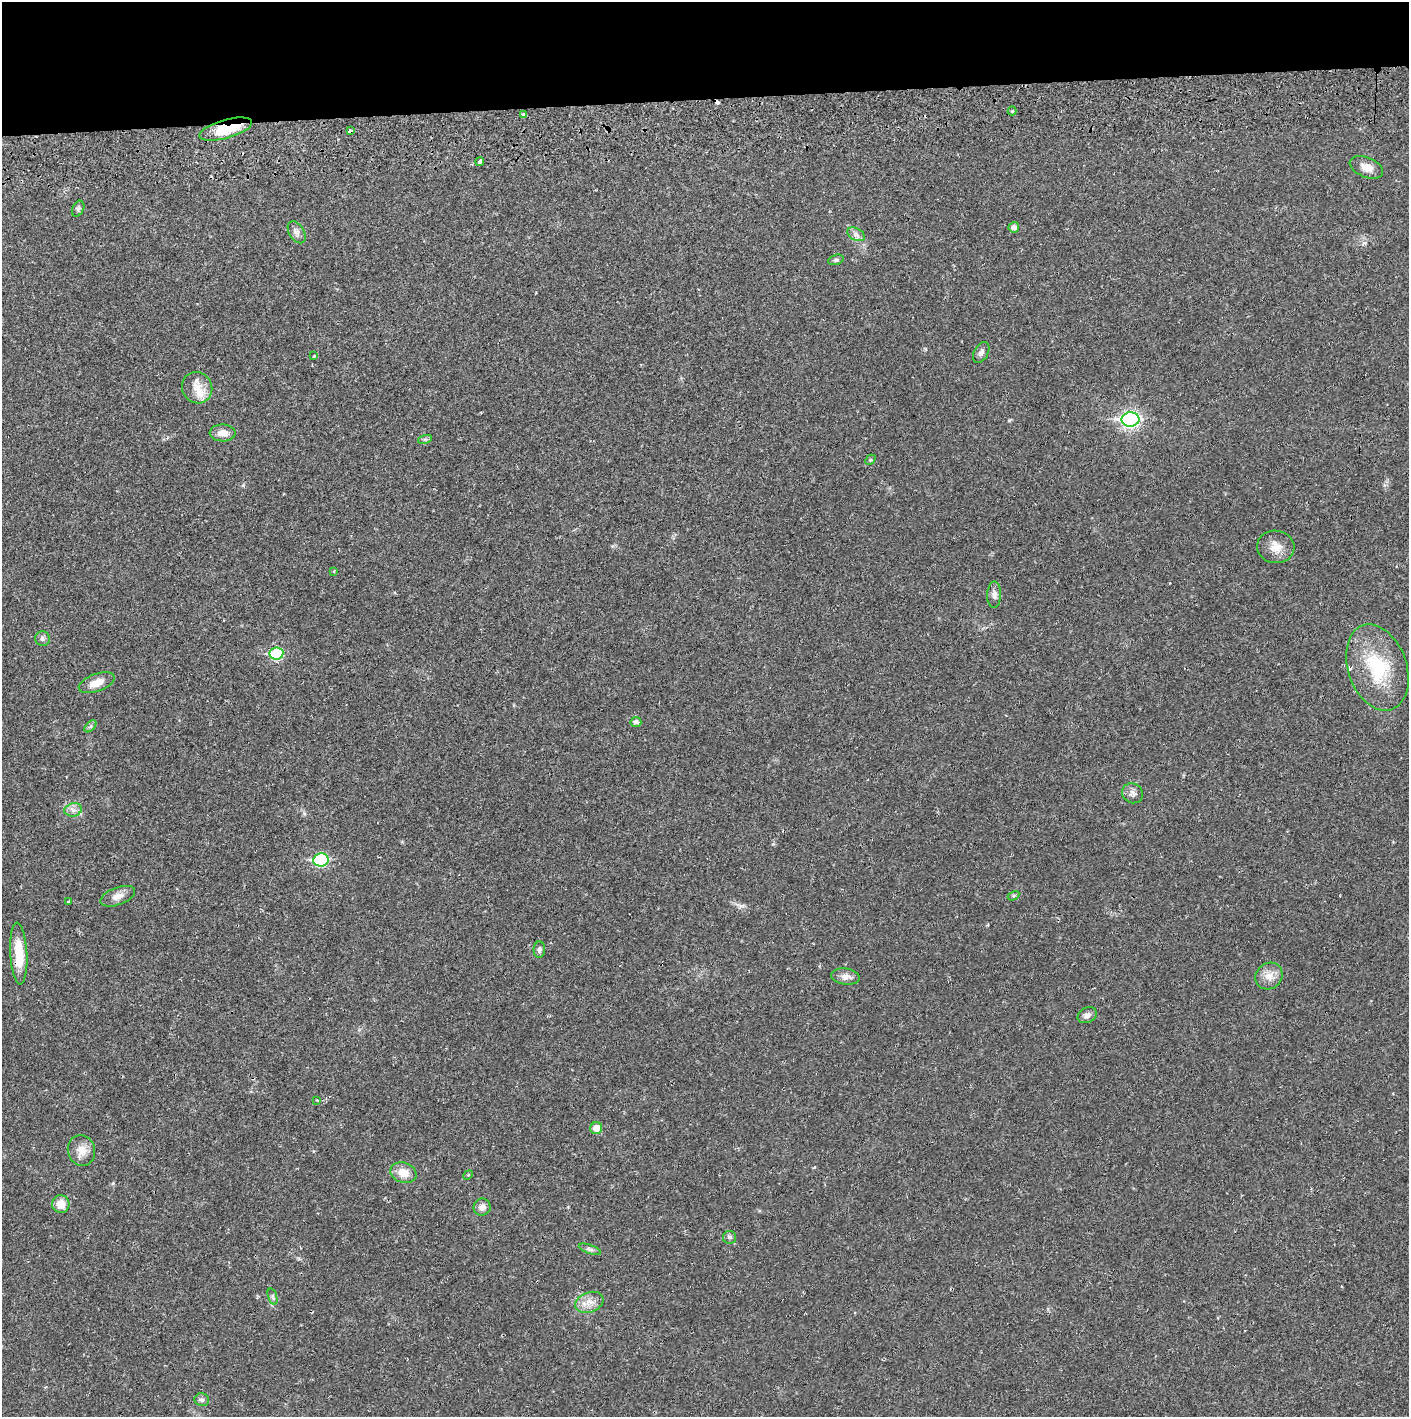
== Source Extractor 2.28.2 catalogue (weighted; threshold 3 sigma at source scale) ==
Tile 2 of 3 x 3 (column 2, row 1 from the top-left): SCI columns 1410-2816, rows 2901-4315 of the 4263 x 4373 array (HDU 1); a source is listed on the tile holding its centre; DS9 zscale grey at full resolution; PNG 1411 x 1419 px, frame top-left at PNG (2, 2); each listed source drawn as its Kron ellipse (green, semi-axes under 4 px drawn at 4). Shown black and unused: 7% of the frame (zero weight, under 2 of 3 exposures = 3% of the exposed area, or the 3 px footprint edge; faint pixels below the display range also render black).
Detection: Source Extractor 2.28.2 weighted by HDU 2 'WHT'; one run over the whole footprint, this tile lists its part. Background 0.0216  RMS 0.0035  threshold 0.0157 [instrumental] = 3 sigma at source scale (4.5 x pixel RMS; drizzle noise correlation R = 1.50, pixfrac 1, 0.05/0.05 arcsec/px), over >= 5 px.
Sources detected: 53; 1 cosmic-ray / hot-pixel residue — neither listed nor drawn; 2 inside a brighter listed object's ellipse — not listed separately; the other 50 listed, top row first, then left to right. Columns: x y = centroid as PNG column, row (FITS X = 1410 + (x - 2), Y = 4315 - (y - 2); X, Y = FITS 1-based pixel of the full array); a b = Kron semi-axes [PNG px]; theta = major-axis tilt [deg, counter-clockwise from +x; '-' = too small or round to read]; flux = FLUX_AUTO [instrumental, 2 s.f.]
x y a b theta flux
1012 111 4 4 - 0.38
523 115 4 4 - 2.1
226 129 27 9 16 13
350 131 4 4 - 2
480 162 4 3 - 2.5
1366 167 17 10 -22 3.6
78 209 8 5 65 0.69
1014 227 5 5 - 1.6
297 232 12 7 -58 1.4
856 234 9 6 -30 1.4
836 260 8 5 19 0.62
981 352 11 7 61 1.3
314 356 4 3 - 0.32
197 388 16 15 - 4.8
1130 419 9 7 3 95
223 433 13 8 -1 2.7
425 439 7 4 17 0.63
870 460 6 4 44 0.47
1276 547 19 16 -6 4.4
334 571 3 3 - 0.4
994 595 13 7 88 1.5
42 639 7 7 - 1
276 654 7 6 - 23
1377 667 44 29 -71 23
97 683 19 8 20 3.9
636 722 5 5 - 1.2
90 726 7 4 45 0.54
1132 793 11 9 -35 1.6
73 810 9 6 12 1.5
321 860 8 6 9 35
118 896 18 8 20 2.6
1013 896 6 4 31 0.43
69 901 3 3 - 0.34
539 950 8 6 89 1
19 953 31 8 -87 9.8
1269 976 14 12 37 3.5
845 977 14 8 -7 2.2
1087 1015 10 7 28 1.5
317 1100 4 3 - 0.35
596 1128 6 6 - 3.4
81 1150 15 13 -75 3.8
403 1173 13 10 -20 4.4
468 1175 5 4 - 0.34
61 1204 9 8 - 4.4
482 1207 9 8 - 1.8
730 1237 6 6 - 0.83
590 1249 11 4 -19 0.98
273 1297 8 3 -71 0.62
589 1302 14 10 20 3.3
202 1400 7 6 - 0.89
Overlapping masked pixels (flux is a lower limit): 4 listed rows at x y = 523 115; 226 129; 350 131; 19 953